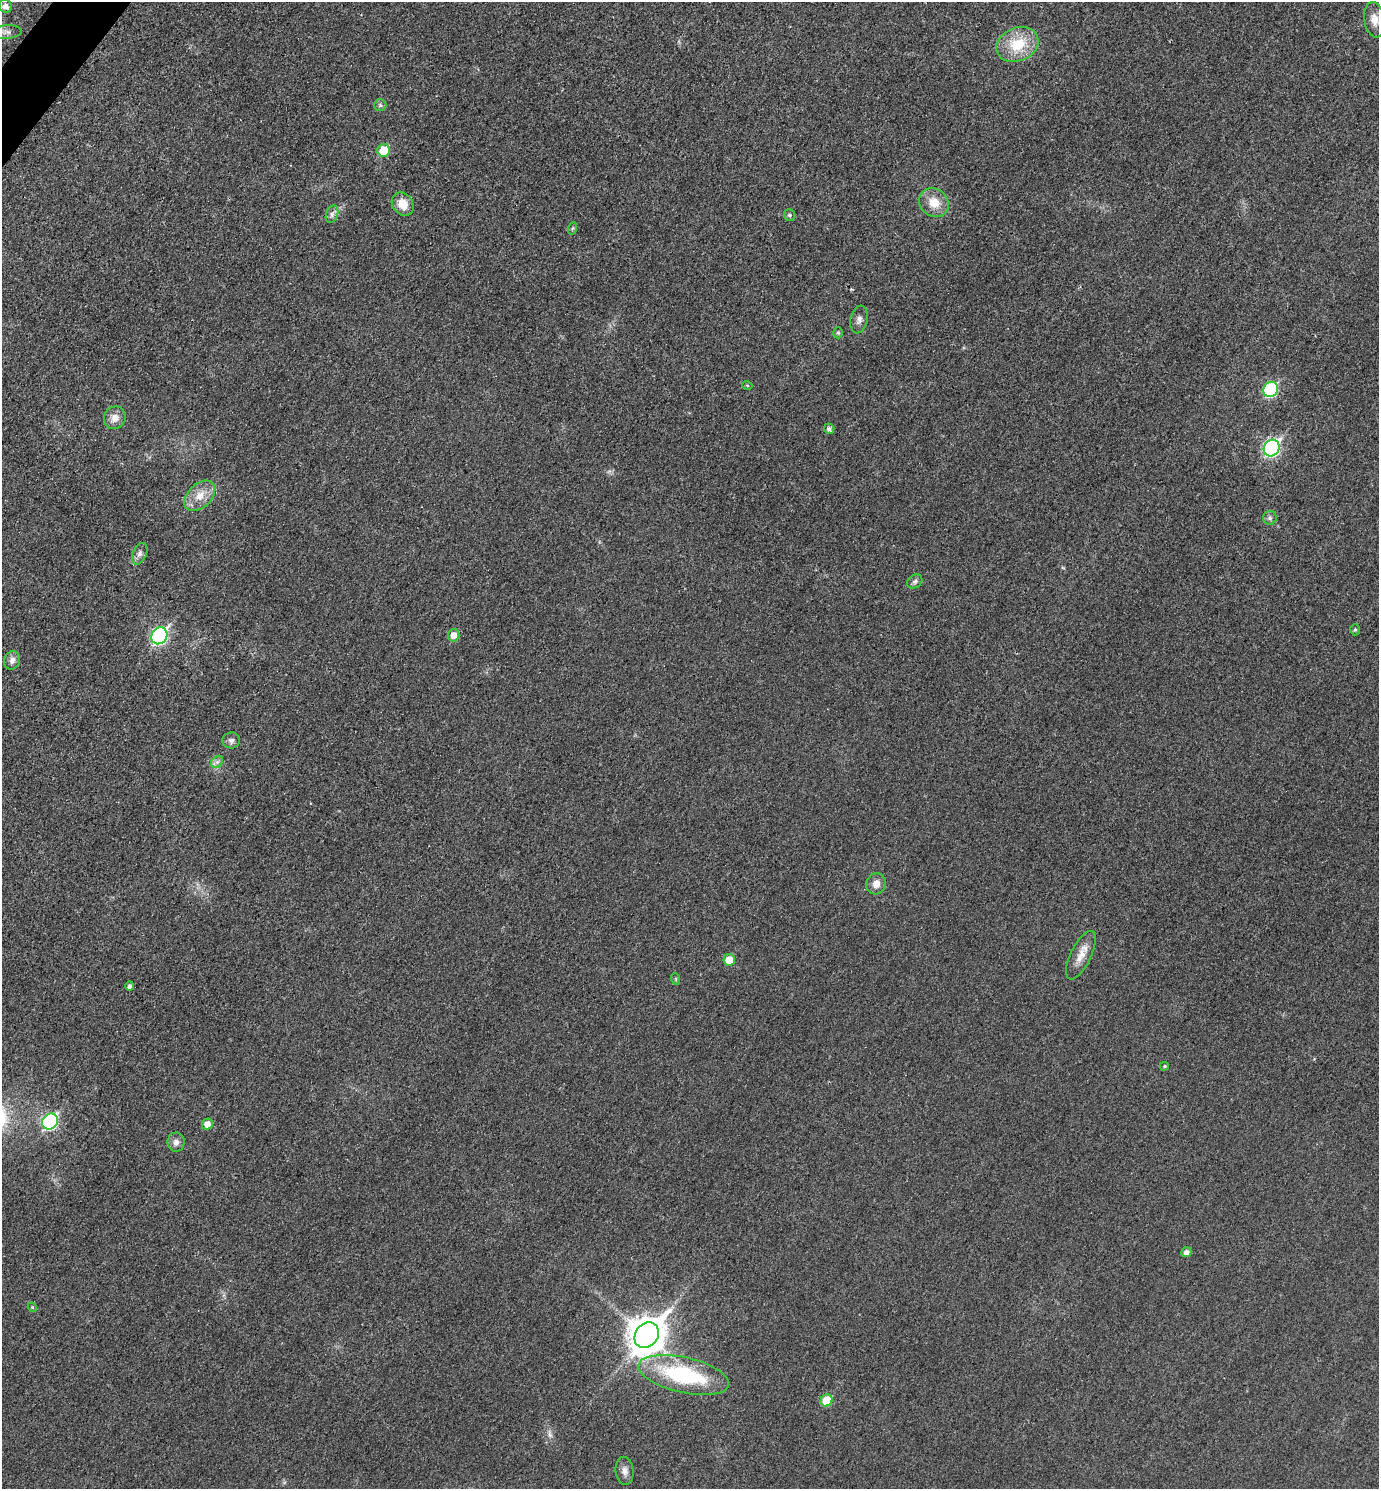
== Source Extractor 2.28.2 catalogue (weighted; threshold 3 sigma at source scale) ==
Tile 11 of 4 x 4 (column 3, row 3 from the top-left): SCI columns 2915-4291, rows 1503-2989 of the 5978 x 5975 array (HDU 1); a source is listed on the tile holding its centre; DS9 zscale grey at full resolution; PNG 1381 x 1491 px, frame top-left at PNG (2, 2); each listed source drawn as its Kron ellipse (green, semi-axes under 4 px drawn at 4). Shown black and unused: <1% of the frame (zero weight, under 3 of 4 exposures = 1% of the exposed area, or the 3 px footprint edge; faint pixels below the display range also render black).
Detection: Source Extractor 2.28.2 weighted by HDU 2 'WHT'; one run over the whole footprint, this tile lists its part. Background 0.0434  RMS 0.0064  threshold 0.029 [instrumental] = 3 sigma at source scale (4.5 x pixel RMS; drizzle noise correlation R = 1.50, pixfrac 1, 0.05/0.05 arcsec/px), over >= 5 px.
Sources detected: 44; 1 cosmic-ray / hot-pixel residue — neither listed nor drawn; the other 43 listed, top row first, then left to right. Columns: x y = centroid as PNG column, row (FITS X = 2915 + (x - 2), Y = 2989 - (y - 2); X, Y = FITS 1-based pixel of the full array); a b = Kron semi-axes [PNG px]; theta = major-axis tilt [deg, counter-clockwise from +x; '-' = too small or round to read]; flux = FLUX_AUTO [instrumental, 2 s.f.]
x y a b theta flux
5 6 7 6 - 3.1
1374 20 18 10 -82 6.3
7 32 15 6 4 3.3
1017 44 22 16 22 23
380 105 6 6 - 1.5
384 150 6 6 - 16
934 203 15 13 -42 11
403 204 12 10 -53 9.3
332 214 9 6 71 2.3
789 215 6 5 - 1.1
573 228 6 4 70 0.86
859 320 14 8 78 3.5
838 333 5 4 - 0.93
747 385 5 3 - 0.56
1271 390 8 7 - 70
115 418 11 10 - 5.7
829 429 5 5 - 1.9
1272 448 9 7 54 160
200 496 18 11 43 9.6
1270 518 7 6 - 1.7
140 554 11 7 66 2.8
915 581 8 6 37 1.9
1355 630 5 5 - 0.98
454 635 6 5 - 6.2
159 636 9 7 55 150
12 660 9 7 68 3.4
231 740 8 8 - 2.2
217 762 7 5 44 1.7
876 884 11 10 - 5.4
1081 955 26 10 64 8.6
729 960 6 6 - 9.5
676 979 6 3 -72 0.61
130 986 5 4 - 2.2
1164 1066 4 3 - 0.71
50 1121 8 7 - 100
207 1124 5 5 - 5.5
176 1142 9 8 - 3.3
1186 1252 5 5 - 3
32 1307 5 3 - 0.65
647 1335 14 11 52 1400
684 1375 46 17 -13 67
827 1400 6 5 - 21
625 1471 14 9 -86 3.9